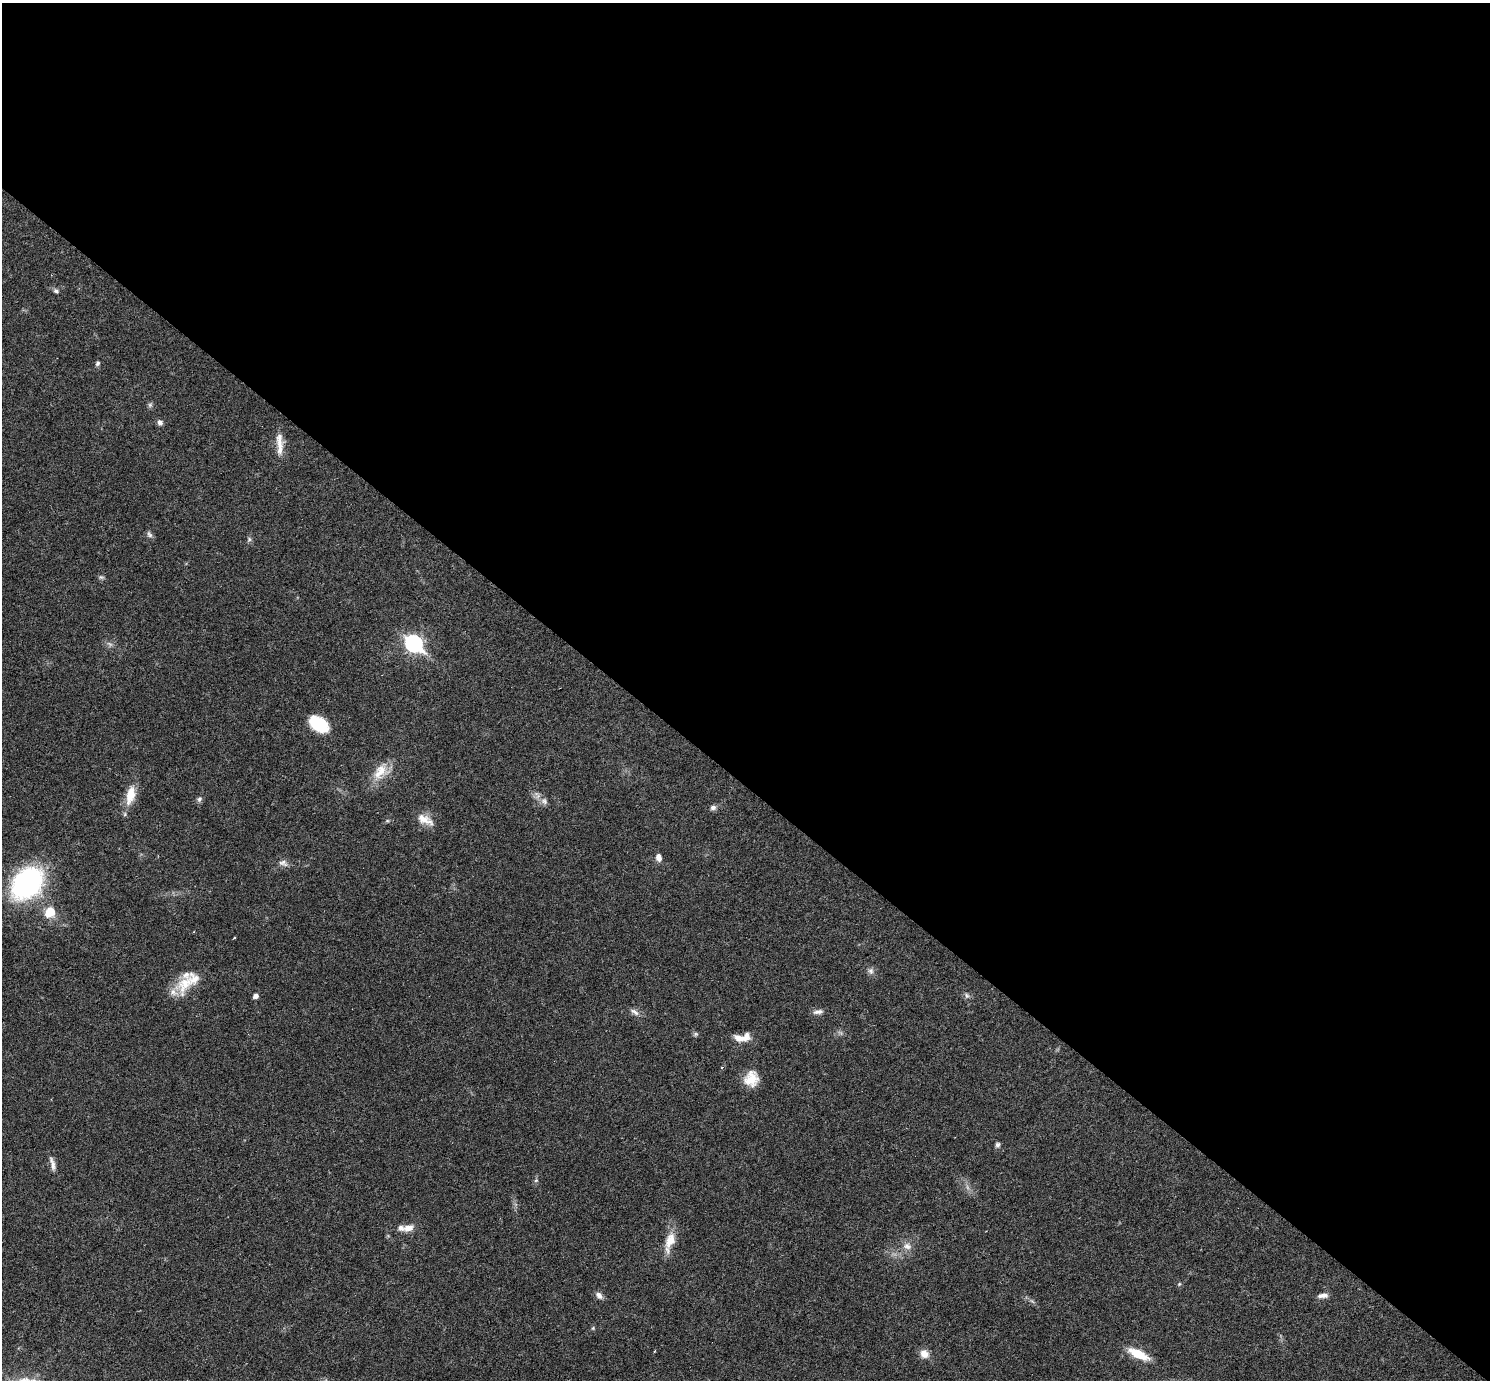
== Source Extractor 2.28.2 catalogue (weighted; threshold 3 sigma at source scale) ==
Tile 3 of 4 x 4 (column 3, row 1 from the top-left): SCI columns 2978-4465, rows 4428-5805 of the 5953 x 5957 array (HDU 1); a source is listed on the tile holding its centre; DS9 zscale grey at full resolution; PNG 1492 x 1382 px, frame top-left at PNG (2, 3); no overlay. Shown black and unused: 57% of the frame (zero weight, under 3 of 6 exposures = <1% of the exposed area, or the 3 px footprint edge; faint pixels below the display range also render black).
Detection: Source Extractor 2.28.2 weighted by HDU 2 'WHT'; one run over the whole footprint, this tile lists its part. Background 0.0199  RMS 0.0021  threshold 0.00846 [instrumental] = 3 sigma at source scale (4.09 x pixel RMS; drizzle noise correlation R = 1.36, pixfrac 0.8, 0.05/0.05 arcsec/px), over >= 5 px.
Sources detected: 51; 2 too faint to see at this stretch — not listed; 5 inside a brighter listed object's ellipse — not listed separately; the other 44 listed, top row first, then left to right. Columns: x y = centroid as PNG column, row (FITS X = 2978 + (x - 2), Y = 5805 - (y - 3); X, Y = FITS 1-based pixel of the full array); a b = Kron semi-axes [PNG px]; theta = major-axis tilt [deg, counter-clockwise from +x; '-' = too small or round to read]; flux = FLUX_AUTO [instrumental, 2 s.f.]
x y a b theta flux
56 291 6 5 - 0.49
98 363 6 5 - 0.41
150 405 7 6 - 0.4
160 422 6 6 - 0.72
279 443 29 8 -86 2.5
149 534 10 6 -55 0.54
249 539 6 5 - 0.38
101 577 7 5 -11 0.39
414 643 9 7 -42 54
319 724 20 12 -35 7.9
380 771 24 16 44 3.9
130 795 23 10 76 3.9
199 799 8 6 52 0.51
544 801 9 7 -58 0.83
713 807 8 6 13 0.66
425 820 23 10 -25 2.4
658 858 10 6 -75 1
283 863 13 8 -19 0.97
27 883 27 20 47 41
50 912 14 11 54 3.3
194 932 3 2 - 0.15
235 938 3 2 - 0.24
871 971 9 8 - 0.71
185 984 33 18 54 5.3
256 996 5 5 - 0.88
967 996 8 6 -87 0.5
634 1012 14 6 -32 0.89
818 1012 13 6 11 0.83
696 1034 6 5 - 0.34
739 1038 18 8 -12 2
722 1067 4 3 - 0.2
751 1079 18 15 68 3.5
997 1145 7 6 - 0.49
52 1164 21 6 -76 1.2
536 1180 6 4 19 0.25
408 1228 13 9 15 1.7
670 1241 27 11 71 3.4
907 1246 12 9 -15 1.4
1179 1284 5 4 - 0.22
599 1295 11 6 -47 0.87
1323 1295 12 6 7 1.1
593 1328 5 4 - 0.24
924 1354 11 9 -37 1.6
1138 1354 27 9 -27 4.1